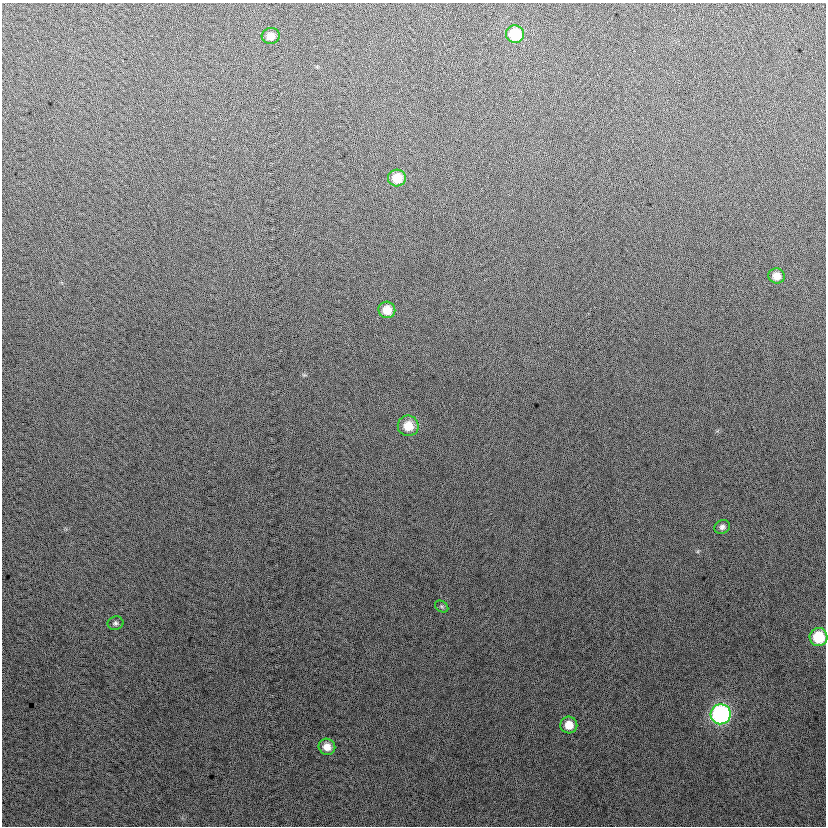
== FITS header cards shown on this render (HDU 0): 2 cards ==
NAXIS1  =                  824
NAXIS2  =                  824

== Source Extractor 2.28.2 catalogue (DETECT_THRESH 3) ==
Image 824 x 824 px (HDU 0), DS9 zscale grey, 1 PNG px = 1 image px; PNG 828 x 828 px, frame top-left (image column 1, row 824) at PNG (2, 3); each listed source drawn as its Kron ellipse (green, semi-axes under 4 px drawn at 4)
Background 12.2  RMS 13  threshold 40.4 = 3 sigma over >= 5 px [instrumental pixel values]
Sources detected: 13; all 13 listed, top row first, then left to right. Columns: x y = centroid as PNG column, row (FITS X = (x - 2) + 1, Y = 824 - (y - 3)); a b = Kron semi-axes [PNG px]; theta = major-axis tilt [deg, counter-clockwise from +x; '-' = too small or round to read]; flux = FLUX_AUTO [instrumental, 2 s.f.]
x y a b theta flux
515 34 9 8 - 41000
271 36 9 8 - 8400
397 178 9 8 - 18000
777 276 8 7 - 8500
387 310 8 8 - 14000
408 426 10 10 - 15000
722 527 8 6 27 3200
442 606 7 5 -34 1600
115 623 8 6 9 2400
818 637 9 9 - 36000
721 714 10 10 - 190000
569 725 8 8 - 13000
327 747 8 8 - 8400